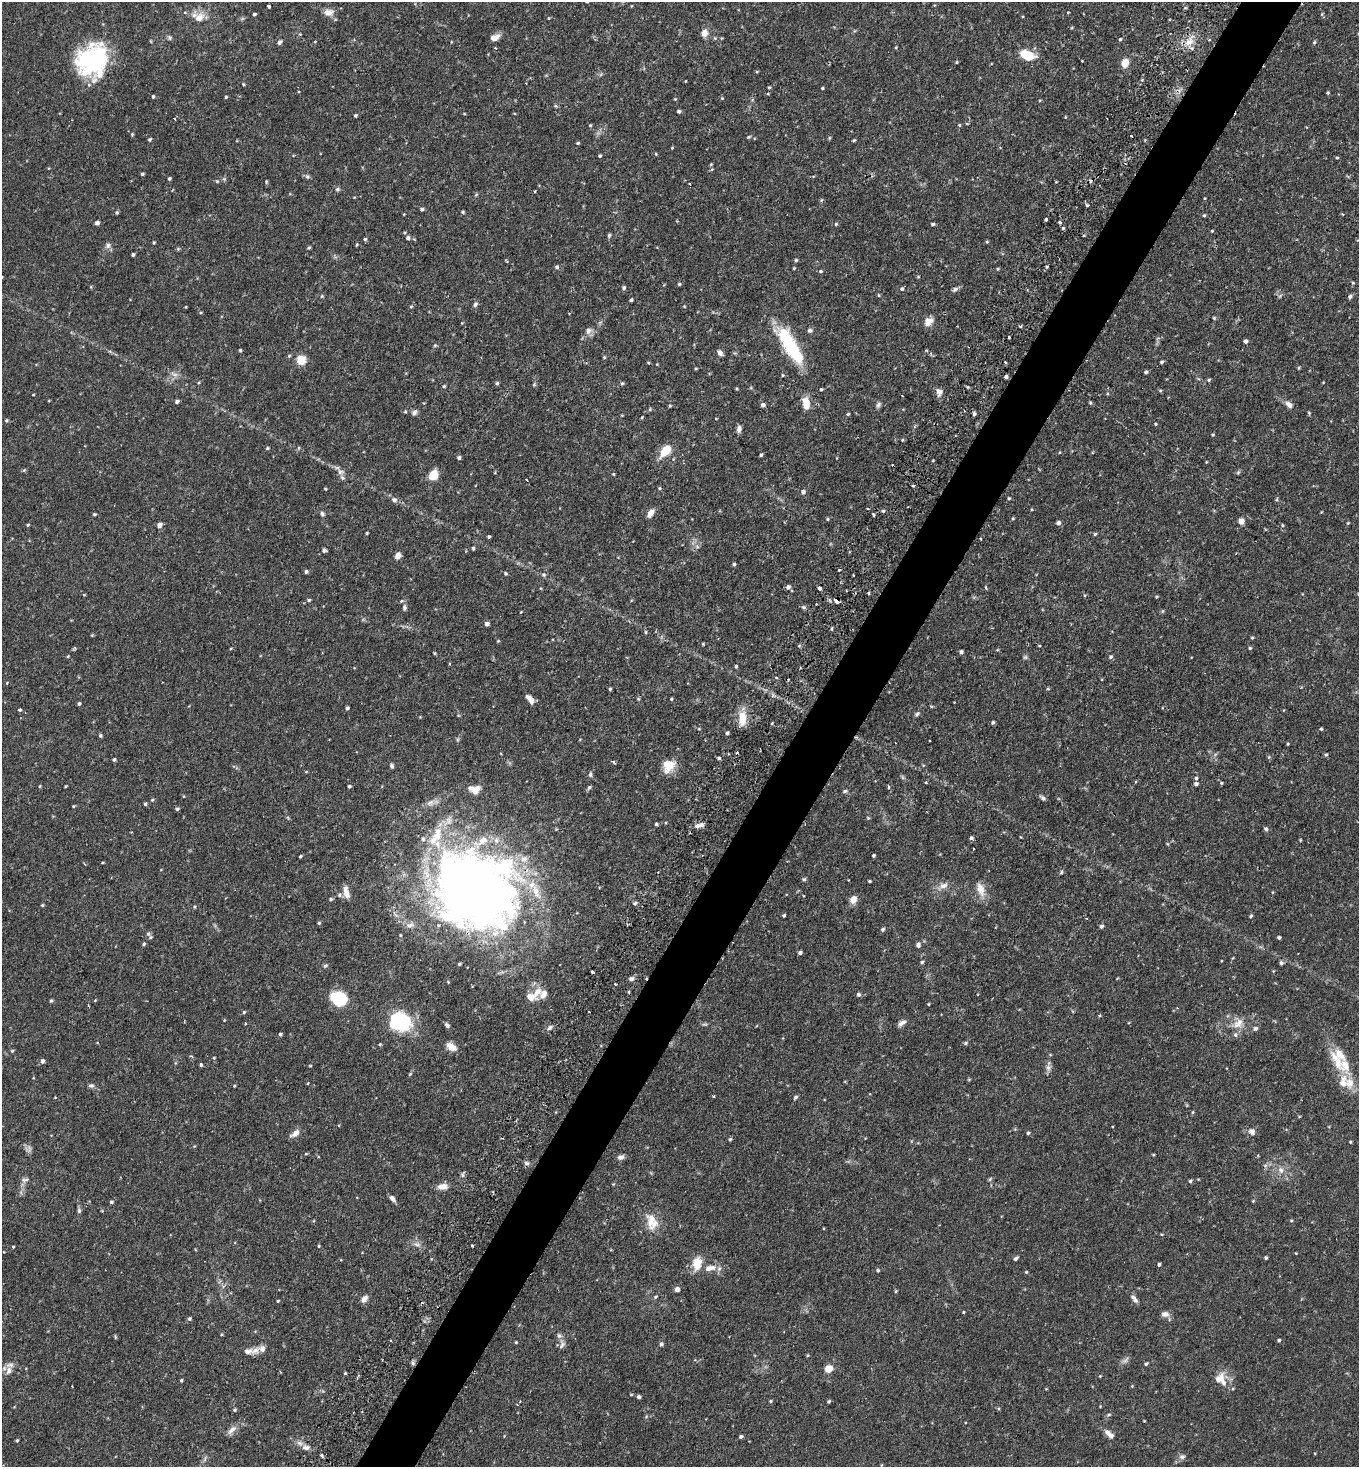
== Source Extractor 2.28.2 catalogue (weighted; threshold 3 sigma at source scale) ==
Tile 10 of 4 x 4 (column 2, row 3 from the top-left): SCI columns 1697-3053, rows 1473-2937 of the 5925 x 5903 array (HDU 1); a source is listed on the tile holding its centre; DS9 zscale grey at full resolution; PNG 1361 x 1469 px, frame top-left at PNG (2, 2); no overlay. Shown black and unused: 4% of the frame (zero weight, under 2 of 3 exposures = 3% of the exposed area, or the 3 px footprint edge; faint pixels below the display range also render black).
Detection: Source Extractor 2.28.2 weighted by HDU 2 'WHT'; one run over the whole footprint, this tile lists its part. Background 0.0863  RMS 0.0053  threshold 0.0237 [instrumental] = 3 sigma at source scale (4.5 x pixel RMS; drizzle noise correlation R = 1.50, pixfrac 1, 0.05/0.05 arcsec/px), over >= 5 px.
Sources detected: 406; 1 too faint to see at this stretch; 1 inside a brighter object's white glare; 8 cosmic-ray / hot-pixel residue — not listed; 18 inside a brighter listed object's ellipse — not listed separately; the other 378 listed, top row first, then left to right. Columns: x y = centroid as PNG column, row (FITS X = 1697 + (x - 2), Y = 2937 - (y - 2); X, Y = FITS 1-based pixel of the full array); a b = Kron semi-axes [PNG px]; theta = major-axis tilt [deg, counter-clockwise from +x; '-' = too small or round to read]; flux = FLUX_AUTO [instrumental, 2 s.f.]
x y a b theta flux
268 6 3 3 - 1.1
328 12 12 8 4 3.6
254 14 4 3 - 0.88
199 18 14 12 29 5.7
548 18 4 3 - 0.36
704 33 10 9 - 2.9
170 37 7 6 - 0.92
494 37 10 6 21 3.2
1120 39 4 3 - 0.62
1209 39 3 3 - 0.72
279 42 6 5 - 1.2
315 42 3 3 - 1.6
1189 42 14 9 37 5.6
1314 42 5 4 - 0.67
495 48 4 3 - 0.63
1026 55 14 8 -22 14
93 60 36 29 56 58
1082 61 3 2 - 0.57
957 62 4 3 - 0.42
1125 63 11 8 73 4.4
757 71 5 3 - 0.49
243 84 4 3 - 0.46
769 87 3 3 - 0.57
822 88 3 3 - 0.49
1328 93 4 3 - 0.56
153 96 4 3 - 0.71
226 97 3 3 - 0.53
722 98 4 4 - 0.43
675 99 4 3 - 0.44
555 106 5 3 - 0.51
679 111 4 4 - 0.98
355 116 4 4 - 0.74
1065 117 4 3 - 0.37
174 119 3 2 - 0.58
590 125 4 3 - 0.5
959 125 4 4 - 0.5
132 134 4 4 - 0.49
749 137 5 3 - 0.56
150 139 4 3 - 0.72
854 140 5 3 - 0.59
578 143 4 3 - 0.61
672 148 3 3 - 0.41
656 154 4 3 - 0.43
600 156 4 3 - 0.66
1337 158 4 3 - 0.48
711 164 4 4 - 0.5
712 169 5 3 - 0.47
142 174 3 3 - 0.66
307 177 7 6 - 0.97
169 179 4 3 - 0.71
217 181 5 4 - 0.62
266 182 6 3 89 0.51
337 189 6 5 - 1
476 195 6 3 20 0.53
821 200 6 3 70 0.53
1087 205 3 3 - 1.1
422 209 5 4 - 0.84
463 212 4 3 - 0.61
117 213 5 4 - 0.67
1204 215 4 4 - 0.58
1046 219 3 3 - 2.4
1060 222 3 3 - 1.5
97 223 4 4 - 1.5
836 224 5 4 - 0.61
933 224 5 4 - 0.79
1063 228 4 3 - 0.57
1212 231 4 4 - 0.42
609 235 5 4 - 0.86
408 238 5 5 - 1.1
365 239 4 4 - 0.73
154 242 4 3 - 0.48
987 242 4 4 - 0.55
108 245 7 6 - 1.5
356 245 5 3 - 0.45
309 247 4 4 - 0.62
178 249 5 4 - 0.59
133 255 3 3 - 0.78
796 260 4 4 - 0.66
557 267 4 3 - 1.4
1047 267 4 3 - 0.51
794 268 3 2 - 0.44
998 269 4 4 - 0.51
820 271 5 4 - 0.73
1353 283 5 3 - 0.47
679 284 4 4 - 0.62
624 288 5 5 - 0.93
902 289 5 4 - 0.72
955 289 9 5 37 1.2
879 295 5 3 - 0.42
322 296 5 4 - 0.56
1350 297 5 5 - 1.1
631 300 4 3 - 0.72
475 304 7 5 54 1.2
411 307 5 3 - 0.52
1214 318 4 4 - 0.54
928 322 12 9 46 3.8
810 330 7 5 24 1.1
588 331 10 8 61 2.3
1009 337 3 2 - 0.8
1246 341 4 4 - 1.4
435 345 6 3 18 0.55
791 348 45 16 -52 29
240 350 4 3 - 0.65
926 350 5 3 - 0.52
720 353 7 5 -46 2
604 357 5 3 - 0.52
301 360 5 5 - 28
1005 362 3 2 - 0.58
1162 362 4 3 - 0.79
1146 372 4 4 - 0.93
175 375 7 4 19 1.4
782 375 4 3 - 0.45
1006 376 3 3 - 1.1
1209 380 5 4 - 0.64
497 383 5 4 - 0.79
622 383 5 4 - 0.67
534 385 5 3 - 0.56
444 386 4 4 - 0.6
821 389 3 3 - 0.63
1160 390 5 3 - 0.57
939 392 8 7 - 2.5
33 395 4 2 - 0.33
177 402 4 4 - 1.1
806 403 14 8 -80 5.7
1090 403 5 4 - 0.59
1289 404 11 7 -42 2.4
763 405 5 4 - 1.6
878 405 8 5 62 1.2
670 406 4 4 - 0.52
650 409 5 4 - 0.59
414 412 8 6 50 1.5
1309 413 5 4 - 0.54
848 414 4 4 - 0.57
974 414 5 4 - 0.99
642 417 4 3 - 0.47
6 420 5 4 - 0.58
1156 424 4 3 - 0.48
739 429 8 5 76 1.9
1213 435 4 3 - 0.43
902 440 4 4 - 0.49
267 448 4 3 - 0.62
666 450 11 6 51 14
761 455 4 3 - 0.68
459 458 4 4 - 1
24 470 5 5 - 0.57
340 472 9 7 -6 2
1238 472 6 4 20 0.68
613 474 4 3 - 0.46
433 475 9 7 56 8.8
913 486 4 3 - 0.48
660 488 4 4 - 0.62
325 489 4 3 - 0.46
803 492 5 5 - 1.4
1009 498 4 3 - 0.63
394 500 7 6 - 1.5
883 511 4 4 - 0.71
651 513 11 6 55 2.9
94 514 4 3 - 0.63
322 514 6 5 - 1
873 515 3 3 - 0.97
1013 518 4 4 - 0.51
828 519 5 3 - 0.48
1241 521 7 7 - 2.4
1058 523 5 5 - 1.5
1348 523 5 3 - 0.44
28 525 4 3 - 0.62
159 525 7 6 - 1.6
1282 525 5 3 - 0.49
367 533 3 3 - 0.5
1095 534 4 4 - 0.65
489 537 3 3 - 0.7
980 539 3 2 - 0.76
473 548 4 3 - 0.76
324 550 5 4 - 1.2
398 555 7 6 - 2.4
734 564 4 3 - 0.78
839 570 3 3 - 0.55
306 572 4 4 - 1
505 573 4 4 - 0.67
544 575 5 5 - 0.82
788 587 5 4 - 1.5
985 587 4 3 - 0.57
820 588 3 3 - 6.4
84 595 4 3 - 0.4
1157 597 3 3 - 0.54
309 600 5 4 - 0.7
837 600 4 4 - 83
401 601 5 4 - 0.58
803 607 5 5 - 0.76
404 608 7 5 76 0.99
1162 611 5 3 - 0.54
487 624 4 4 - 1.8
831 629 5 3 - 0.59
646 632 5 3 - 0.54
92 635 4 3 - 0.45
1252 638 4 4 - 0.53
703 644 3 3 - 0.5
1250 648 4 4 - 0.59
961 652 4 4 - 1.1
434 653 4 4 - 0.49
68 656 5 3 - 0.39
1025 657 6 5 - 0.8
1111 657 5 5 - 0.86
449 664 4 3 - 0.42
736 666 4 3 - 0.75
776 677 3 3 - 0.64
610 689 4 3 - 0.67
1048 689 5 3 - 0.44
530 699 11 5 -52 3.2
671 699 4 3 - 0.49
79 704 4 4 - 0.77
931 706 5 3 - 0.53
347 708 4 3 - 0.91
20 710 4 3 - 0.85
917 714 7 5 37 1
742 718 19 9 -90 7.3
993 722 5 4 - 0.81
772 723 4 3 - 0.43
699 729 5 3 - 0.48
1321 729 3 3 - 0.63
727 733 4 3 - 0.99
100 735 5 4 - 0.81
1287 744 4 3 - 0.51
1326 755 5 4 - 0.64
719 758 4 3 - 1
114 759 5 4 - 0.68
614 763 5 3 - 0.63
392 766 6 5 - 0.91
669 766 17 13 54 7.7
590 774 7 5 -83 1
1196 778 4 4 - 0.74
926 782 4 3 - 0.46
1221 783 4 3 - 0.54
1196 784 5 4 - 1.2
40 786 5 3 - 0.45
65 786 3 2 - 0.51
349 786 3 3 - 0.88
589 787 6 4 70 0.92
475 789 14 10 -6 4.1
845 791 6 4 2 0.82
1043 798 8 5 -32 1.1
152 800 4 4 - 0.62
145 804 4 4 - 0.72
73 806 5 3 - 0.45
177 809 5 4 - 0.82
868 818 4 3 - 0.5
656 824 4 3 - 0.75
697 826 10 6 24 2.5
1266 829 5 5 - 0.95
971 838 4 4 - 0.92
973 849 3 3 - 1.1
874 855 4 3 - 0.66
300 856 3 2 - 0.57
1062 872 5 3 - 0.57
804 879 5 4 - 0.95
869 881 3 2 - 0.55
943 885 13 8 17 3
475 889 88 75 -38 500
980 889 19 10 -72 5.2
346 892 16 6 -78 3.3
339 895 5 5 - 0.98
331 899 4 4 - 0.78
853 900 10 8 64 3.2
635 903 5 5 - 1
42 905 4 4 - 0.5
784 915 3 3 - 0.81
1251 916 4 3 - 0.68
319 923 4 4 - 0.59
1101 926 5 4 - 1.1
883 929 5 4 - 0.97
148 934 7 6 - 1.2
1279 937 3 3 - 0.9
144 944 5 4 - 0.8
918 945 6 5 - 1.3
800 953 4 4 - 1.1
922 962 4 4 - 0.82
1281 963 5 4 - 1
325 966 6 4 39 0.77
592 972 3 3 - 1.4
631 979 7 5 41 1.4
537 992 16 9 55 5.3
858 995 5 5 - 1
339 998 15 12 -24 21
51 1001 4 3 - 0.74
928 1004 3 3 - 0.39
244 1012 4 4 - 0.64
399 1021 17 13 -13 51
902 1022 12 5 33 2
1238 1023 17 11 44 5.5
447 1025 7 5 -50 1.2
550 1028 8 6 44 1.4
1255 1028 6 6 - 1.2
280 1034 4 4 - 0.78
966 1043 5 4 - 0.75
380 1044 4 4 - 0.51
451 1047 13 8 -35 4.2
12 1051 5 4 - 0.66
214 1058 4 3 - 0.43
42 1061 5 4 - 1.6
1337 1061 36 10 -63 12
201 1064 4 3 - 0.97
310 1066 4 3 - 0.38
1048 1068 7 7 - 1.7
410 1074 5 4 - 0.51
308 1083 4 3 - 0.33
91 1085 7 6 - 1.2
234 1086 4 3 - 0.43
713 1096 3 2 - 0.58
795 1097 5 4 - 1
1193 1112 5 3 - 0.53
1252 1131 7 6 - 2.4
295 1133 13 6 35 3
1028 1133 4 4 - 0.7
730 1139 5 4 - 0.65
1350 1142 4 3 - 0.49
621 1157 8 6 17 1.9
527 1163 7 5 -20 1.2
1281 1170 9 7 -51 2.4
462 1175 7 5 85 1
990 1179 6 4 71 0.6
25 1180 12 6 17 1.6
1190 1181 4 4 - 0.69
443 1186 13 8 7 3.6
392 1198 7 5 -52 2
1253 1201 4 4 - 0.45
111 1202 5 4 - 0.76
79 1211 7 5 -77 0.96
1291 1220 4 4 - 0.51
652 1222 23 14 -74 8.5
1162 1234 4 3 - 0.39
417 1244 11 4 -5 1.6
472 1245 3 2 - 0.77
319 1246 4 3 - 0.48
13 1247 3 3 - 0.43
1016 1258 6 4 44 1.1
1266 1258 3 3 - 0.81
697 1264 17 11 82 7.3
1159 1264 3 3 - 0.87
710 1268 17 8 13 4.9
878 1270 4 4 - 0.71
1026 1272 4 4 - 0.52
677 1289 5 4 - 2.2
896 1291 4 4 - 0.54
655 1297 5 4 - 0.64
364 1299 10 6 54 2.4
1134 1299 13 5 -51 1.8
278 1301 3 3 - 0.51
964 1312 4 3 - 0.44
1165 1314 10 7 3 2.3
189 1319 5 5 - 0.79
221 1334 4 3 - 0.45
1279 1340 4 4 - 0.68
516 1342 4 3 - 0.52
562 1344 13 7 73 2.1
661 1344 5 5 - 1.1
255 1350 12 8 36 3
1125 1360 10 5 45 1.6
413 1363 7 5 -73 0.92
1146 1364 4 4 - 0.71
829 1369 7 7 - 5.1
9 1370 12 8 73 3
345 1373 4 3 - 0.51
1220 1379 17 12 53 5.6
181 1380 4 3 - 0.64
631 1395 4 3 - 0.44
639 1397 4 4 - 1.1
520 1401 4 3 - 0.36
771 1401 5 3 - 0.55
829 1401 4 3 - 0.72
235 1410 4 4 - 0.72
1109 1415 6 3 9 0.68
232 1430 15 7 44 3
1109 1434 14 6 -42 2.9
741 1437 4 4 - 0.94
17 1440 4 3 - 0.54
306 1447 10 7 -18 2.3
321 1455 4 3 - 1.2
1182 1457 9 6 1 1.5
Overlapping masked pixels (flux is a lower limit): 3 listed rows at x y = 837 600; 475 889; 413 1363